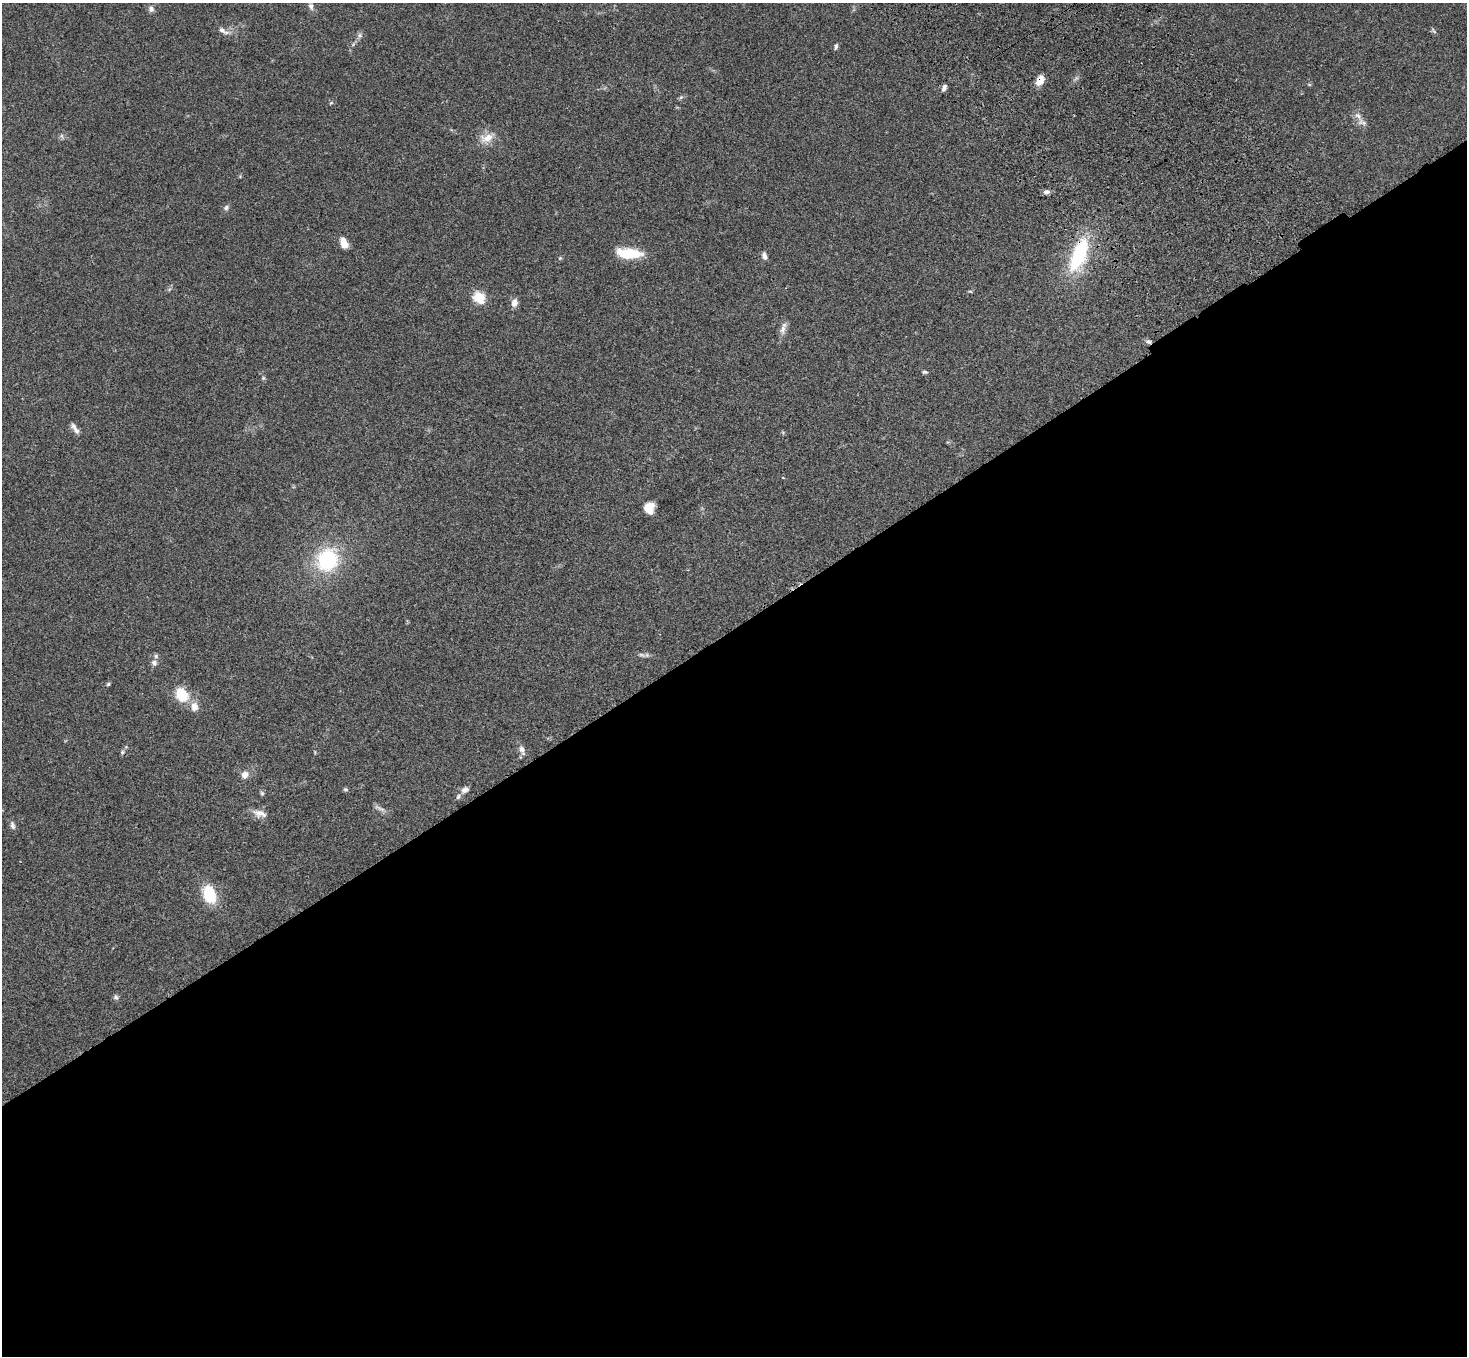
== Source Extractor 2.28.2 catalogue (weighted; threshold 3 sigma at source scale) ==
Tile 15 of 4 x 4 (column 3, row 4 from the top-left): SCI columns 3036-4500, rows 377-1730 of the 6068 x 6028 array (HDU 1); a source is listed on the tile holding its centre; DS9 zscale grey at full resolution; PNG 1469 x 1358 px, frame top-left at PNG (2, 3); no overlay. Shown black and unused: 54% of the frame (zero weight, under 3 of 4 exposures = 6% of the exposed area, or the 3 px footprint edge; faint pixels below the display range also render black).
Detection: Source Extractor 2.28.2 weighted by HDU 2 'WHT'; one run over the whole footprint, this tile lists its part. Background 0.0472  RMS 0.0054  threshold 0.0241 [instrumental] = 3 sigma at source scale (4.5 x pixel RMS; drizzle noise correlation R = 1.50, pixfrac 1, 0.05/0.05 arcsec/px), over >= 5 px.
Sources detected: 50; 3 inside a brighter listed object's ellipse — not listed separately; the other 47 listed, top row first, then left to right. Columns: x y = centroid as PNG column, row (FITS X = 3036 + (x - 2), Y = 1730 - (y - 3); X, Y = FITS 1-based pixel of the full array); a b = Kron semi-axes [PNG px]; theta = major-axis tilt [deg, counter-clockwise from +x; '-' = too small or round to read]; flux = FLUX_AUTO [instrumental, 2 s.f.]
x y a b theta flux
311 6 11 7 -82 2.3
151 9 9 7 -67 1.9
222 30 12 7 -42 2.4
360 35 7 7 - 1.5
836 46 8 4 80 1.1
1076 78 7 4 72 1
1040 80 10 7 66 6.1
1309 84 6 3 -19 0.54
944 88 9 5 67 1.8
681 97 6 5 - 0.87
331 103 6 4 42 0.67
1358 116 13 7 -47 2.7
62 136 7 4 -71 0.91
487 138 22 12 18 6.9
1046 192 8 6 9 1.8
226 208 9 6 52 1.6
344 243 10 6 -69 6.6
629 253 27 11 -3 17
1079 255 38 15 69 43
764 256 9 6 -67 2.1
560 258 6 4 44 0.67
970 291 6 3 -19 0.55
479 297 6 6 - 40
514 303 10 7 80 2.9
783 328 20 7 77 3.3
1149 342 7 6 - 1.4
924 372 7 4 0 0.9
263 378 6 5 - 0.75
76 430 14 7 -59 2.6
649 507 11 10 - 7.3
327 560 24 21 58 40
642 655 11 4 -23 1.3
154 663 8 7 - 1.9
108 684 5 5 - 0.68
181 695 12 10 -61 16
194 706 10 8 -82 4.6
522 749 10 7 -73 2.7
122 752 6 6 - 1.1
245 775 9 8 - 3.3
345 789 6 5 - 0.82
465 790 10 7 36 2.6
262 793 7 5 -68 0.86
379 808 19 4 -26 2
260 813 19 9 -14 4.2
12 825 11 6 -75 1.8
209 894 16 10 -72 25
116 997 7 6 - 1.3
Overlapping masked pixels (flux is a lower limit): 3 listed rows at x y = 1040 80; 1079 255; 1149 342